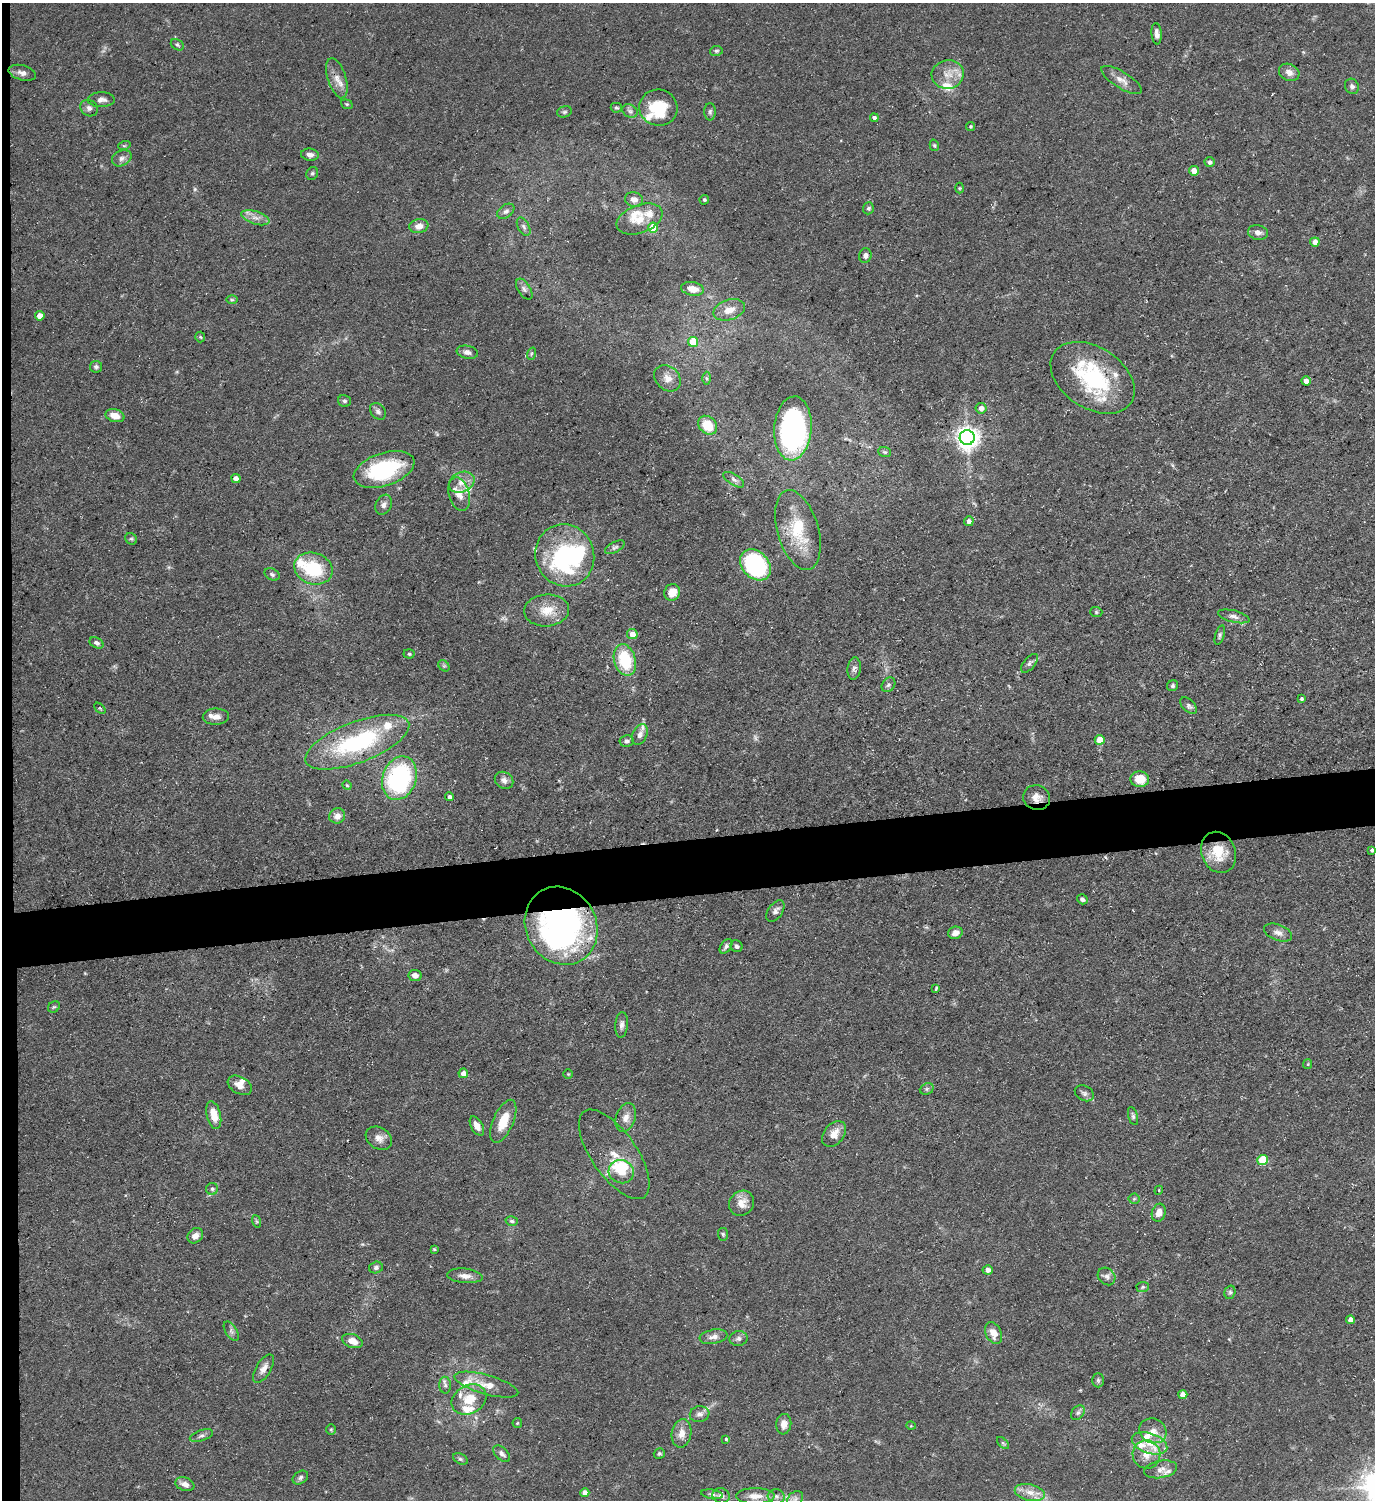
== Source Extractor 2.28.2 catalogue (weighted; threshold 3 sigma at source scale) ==
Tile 4 of 3 x 3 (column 1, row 2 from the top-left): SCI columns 226-1598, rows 1498-2995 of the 4469 x 4492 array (HDU 1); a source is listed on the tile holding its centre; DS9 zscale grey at full resolution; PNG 1377 x 1502 px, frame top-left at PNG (2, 3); each listed source drawn as its Kron ellipse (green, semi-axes under 4 px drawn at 4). Shown black and unused: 5% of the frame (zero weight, under 3 of 5 exposures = <1% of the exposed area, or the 3 px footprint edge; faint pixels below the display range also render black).
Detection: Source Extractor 2.28.2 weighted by HDU 2 'WHT'; one run over the whole footprint, this tile lists its part. Background 0.0577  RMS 0.004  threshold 0.0178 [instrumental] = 3 sigma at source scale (4.5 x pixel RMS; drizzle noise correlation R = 1.50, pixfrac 1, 0.05/0.05 arcsec/px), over >= 5 px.
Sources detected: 215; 2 too faint to see at this stretch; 2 inside a brighter object's white glare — neither listed nor drawn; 24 inside a brighter listed object's ellipse — not listed separately; the other 187 listed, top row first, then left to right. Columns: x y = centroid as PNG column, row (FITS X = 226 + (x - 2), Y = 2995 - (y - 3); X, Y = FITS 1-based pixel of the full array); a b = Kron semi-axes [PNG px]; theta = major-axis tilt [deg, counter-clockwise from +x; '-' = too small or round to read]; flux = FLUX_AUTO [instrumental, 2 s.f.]
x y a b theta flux
1157 34 11 5 -84 1.7
177 45 7 5 -33 0.73
716 51 6 5 - 0.7
1289 72 11 8 -26 2.7
22 73 14 7 -16 2.2
948 74 16 14 11 5.6
337 78 21 9 -73 4.1
1121 80 23 8 -32 3.4
1352 86 8 6 -61 1.2
101 100 13 7 1 2.1
347 104 6 4 -20 0.57
89 108 9 8 - 1.7
616 108 6 5 - 0.59
658 108 19 18 - 16
630 111 8 6 -28 1.2
564 112 7 5 15 0.77
710 112 8 5 89 1
874 118 4 3 - 0.91
970 126 4 4 - 0.5
934 145 6 4 -74 0.54
124 146 6 4 18 0.53
310 155 9 6 -7 1.9
122 158 10 7 27 1.7
1210 162 5 5 - 1
1194 171 5 4 - 4.1
312 174 7 5 58 0.73
959 188 5 3 - 0.37
634 199 9 7 -13 2.4
704 200 5 4 - 0.7
868 208 6 5 - 0.79
506 211 9 6 37 1.5
255 218 14 6 -18 2.7
640 219 24 14 20 7.2
419 226 9 7 10 3.4
524 227 10 5 -61 1.1
653 228 5 5 - 10
1258 233 10 7 -11 1.9
1315 242 5 4 - 3.3
865 256 7 6 - 1.4
524 289 12 6 -57 1.5
692 289 11 7 -10 4.3
232 300 6 4 0 0.52
729 310 16 10 18 4.7
40 316 5 4 - 4.2
200 337 5 5 - 0.52
693 342 5 5 - 11
467 352 11 6 -12 1.9
531 354 6 4 72 0.6
96 367 6 6 - 0.95
667 378 14 11 -43 3.3
706 378 6 4 -89 0.68
1093 378 46 30 -33 38
1306 381 4 4 - 3
344 401 6 5 - 0.8
981 408 5 5 - 2.3
378 411 9 7 -52 1.3
115 416 10 6 -14 4.2
708 425 10 8 -44 9.6
793 428 32 19 86 100
967 438 7 7 - 320
885 452 6 5 - 0.61
384 469 31 16 18 35
236 478 5 4 - 3.4
734 480 12 5 -32 1.4
462 482 13 10 25 4.2
459 494 17 10 -75 3.9
384 505 10 8 68 1.7
969 521 5 5 - 1.5
798 530 41 20 -74 18
131 539 6 5 - 0.69
615 547 11 5 27 1.1
565 555 31 29 -68 58
755 565 17 13 -47 53
313 569 19 15 -18 22
272 574 8 5 -29 0.88
672 592 8 7 - 5.3
547 610 22 16 4 7.6
1096 612 6 5 - 0.61
1234 616 16 6 -14 2.1
632 634 5 5 - 4
1220 635 10 4 73 0.89
96 643 7 5 -28 1.1
409 654 5 4 - 0.68
625 660 16 10 -74 20
1029 663 11 5 49 1.2
444 666 6 5 - 0.67
854 668 11 6 82 1.5
888 685 8 6 51 0.96
1173 686 6 5 - 0.86
1301 699 3 3 - 0.66
1189 706 10 6 -43 1.2
100 708 6 2 -44 0.37
216 717 13 8 2 3.2
640 735 11 7 65 2.1
1100 740 5 5 - 7.1
627 741 7 6 - 1.1
357 742 55 20 21 50
399 778 22 17 71 59
1140 779 9 8 - 6.9
504 780 10 8 -33 2.2
347 785 5 4 - 0.5
449 797 4 4 - 1.4
1037 798 13 12 - 3.6
337 816 8 7 - 2.4
1372 850 4 3 - 0.84
1219 852 21 17 -67 10
1082 899 5 5 - 1
775 911 12 7 56 1.8
561 926 40 35 -60 140
955 933 7 6 - 2.4
1278 933 15 8 -20 2.3
726 946 8 5 53 1.2
737 946 6 5 - 1
415 975 6 5 - 1.9
936 988 4 2 - 0.68
54 1007 6 5 - 0.59
622 1025 13 6 85 1.6
1308 1064 5 4 - 0.42
463 1073 5 4 - 2.7
568 1074 4 4 - 0.44
240 1085 13 8 -29 3.2
927 1089 7 5 22 0.74
1084 1093 10 7 -28 1.3
214 1115 14 7 -77 5.7
1133 1116 9 4 -74 0.92
626 1118 15 9 70 3.1
503 1121 23 10 66 8.3
477 1126 10 6 -61 2.6
834 1134 14 10 50 3.8
379 1138 14 10 -31 3
614 1154 52 22 -55 12
1263 1160 5 5 - 18
621 1172 13 11 -14 13
212 1189 6 6 - 1
1159 1190 4 3 - 0.38
1134 1199 5 5 - 0.56
742 1203 13 11 46 4.4
1159 1213 9 7 74 3
256 1221 6 4 -71 0.63
512 1221 6 4 -15 0.77
723 1234 6 5 - 0.67
195 1236 8 7 - 2.3
434 1249 4 4 - 0.45
376 1267 7 6 - 1
988 1270 5 4 - 1.8
465 1276 18 7 -5 2.9
1107 1276 9 8 - 1.7
1143 1287 6 5 - 0.7
1230 1292 7 5 74 0.78
1350 1320 4 4 - 2.7
231 1331 11 5 -57 1.3
994 1333 11 7 -63 4.2
713 1337 14 7 9 2.3
739 1338 9 7 11 1.4
352 1341 10 6 -19 4
263 1369 16 7 58 2.7
1098 1380 7 6 - 0.8
445 1385 8 6 -88 1.2
486 1385 33 9 -16 6.8
1183 1395 5 4 - 3.3
469 1400 18 14 29 8.6
1078 1413 8 6 49 1.1
700 1414 10 8 10 1.8
517 1423 5 4 - 0.48
784 1424 10 7 83 3
911 1426 5 3 - 0.32
331 1430 5 4 - 0.47
1153 1431 14 12 -27 3.8
681 1433 14 9 80 3.8
201 1436 12 5 19 1.2
726 1439 3 3 - 0.54
1003 1443 7 4 -45 0.63
1150 1443 18 10 -19 6.8
659 1453 6 5 - 0.64
502 1454 10 6 -44 1.5
1146 1454 14 14 - 5.2
460 1459 8 5 -26 0.79
1161 1469 17 8 10 2.7
300 1477 8 6 35 1.1
185 1484 10 6 -19 2.3
1030 1492 15 8 -12 4.1
585 1493 4 4 - 3.4
712 1494 11 4 -8 1
721 1496 8 7 - 1.5
755 1496 19 8 0 4.5
776 1496 8 7 - 1.3
795 1499 9 6 43 1.3
Overlapping masked pixels (flux is a lower limit): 2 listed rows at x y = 1037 798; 561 926